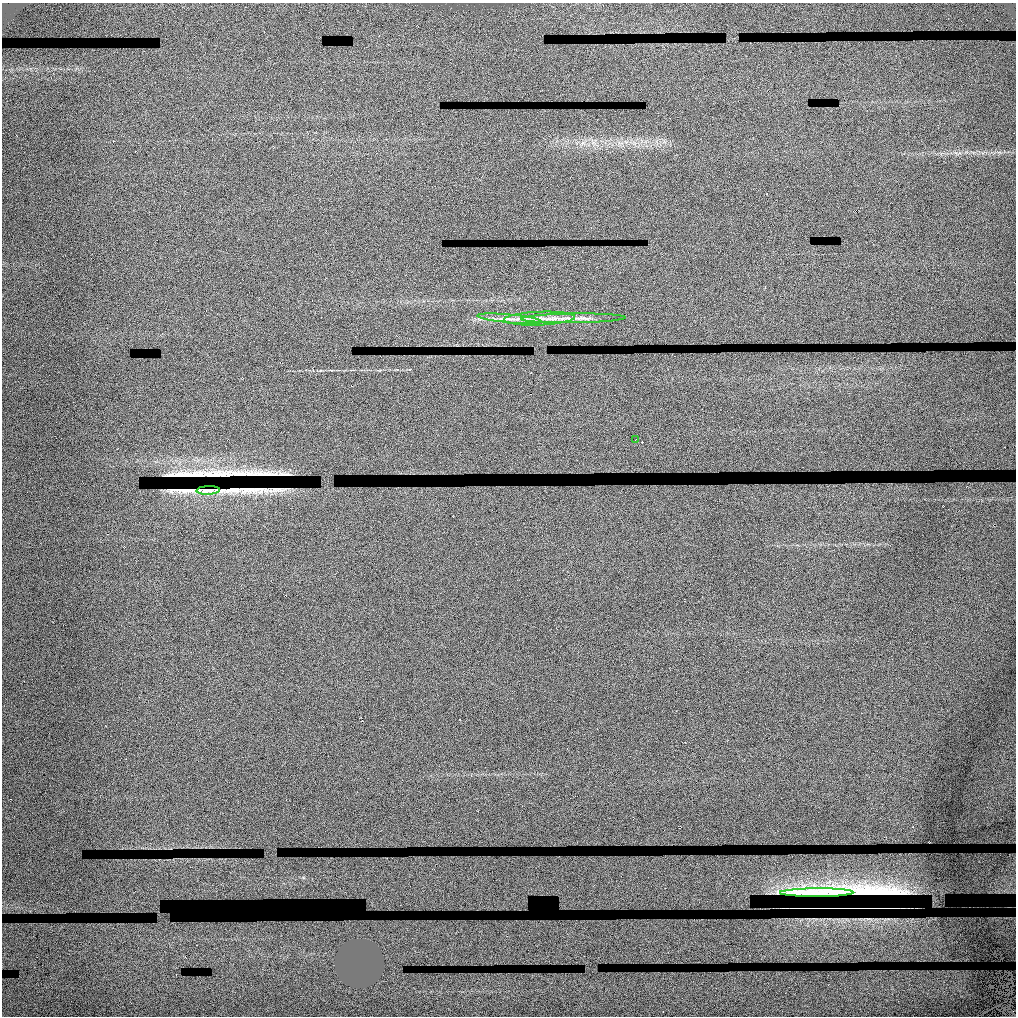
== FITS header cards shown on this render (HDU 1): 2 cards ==
NAXIS1  =                 1014 / length of data axis 1
NAXIS2  =                 1014 / length of data axis 2

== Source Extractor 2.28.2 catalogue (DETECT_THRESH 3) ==
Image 1014 x 1014 px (HDU 1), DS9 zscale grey, 1 PNG px = 1 image px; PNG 1018 x 1018 px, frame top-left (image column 1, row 1014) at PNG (2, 3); each listed source drawn as its Kron ellipse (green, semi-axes under 4 px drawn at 4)
Background 1.3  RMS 0.22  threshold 0.665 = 3 sigma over >= 5 px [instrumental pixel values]
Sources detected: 14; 8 with non-positive FLUX_AUTO (blend fragments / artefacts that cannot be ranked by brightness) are neither listed nor drawn; the other 6 listed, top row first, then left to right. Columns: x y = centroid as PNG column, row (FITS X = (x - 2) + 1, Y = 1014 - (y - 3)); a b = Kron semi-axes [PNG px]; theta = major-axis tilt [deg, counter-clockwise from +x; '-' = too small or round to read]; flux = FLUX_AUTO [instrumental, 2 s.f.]
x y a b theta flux
573 318 52 4 1 230
510 319 32 4 -6 160
539 319 36 7 2 240
636 440 3 2 - 7.6
208 490 12 2 3 75
817 893 37 2 0 250
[8 non-positive-flux detections neither listed nor drawn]